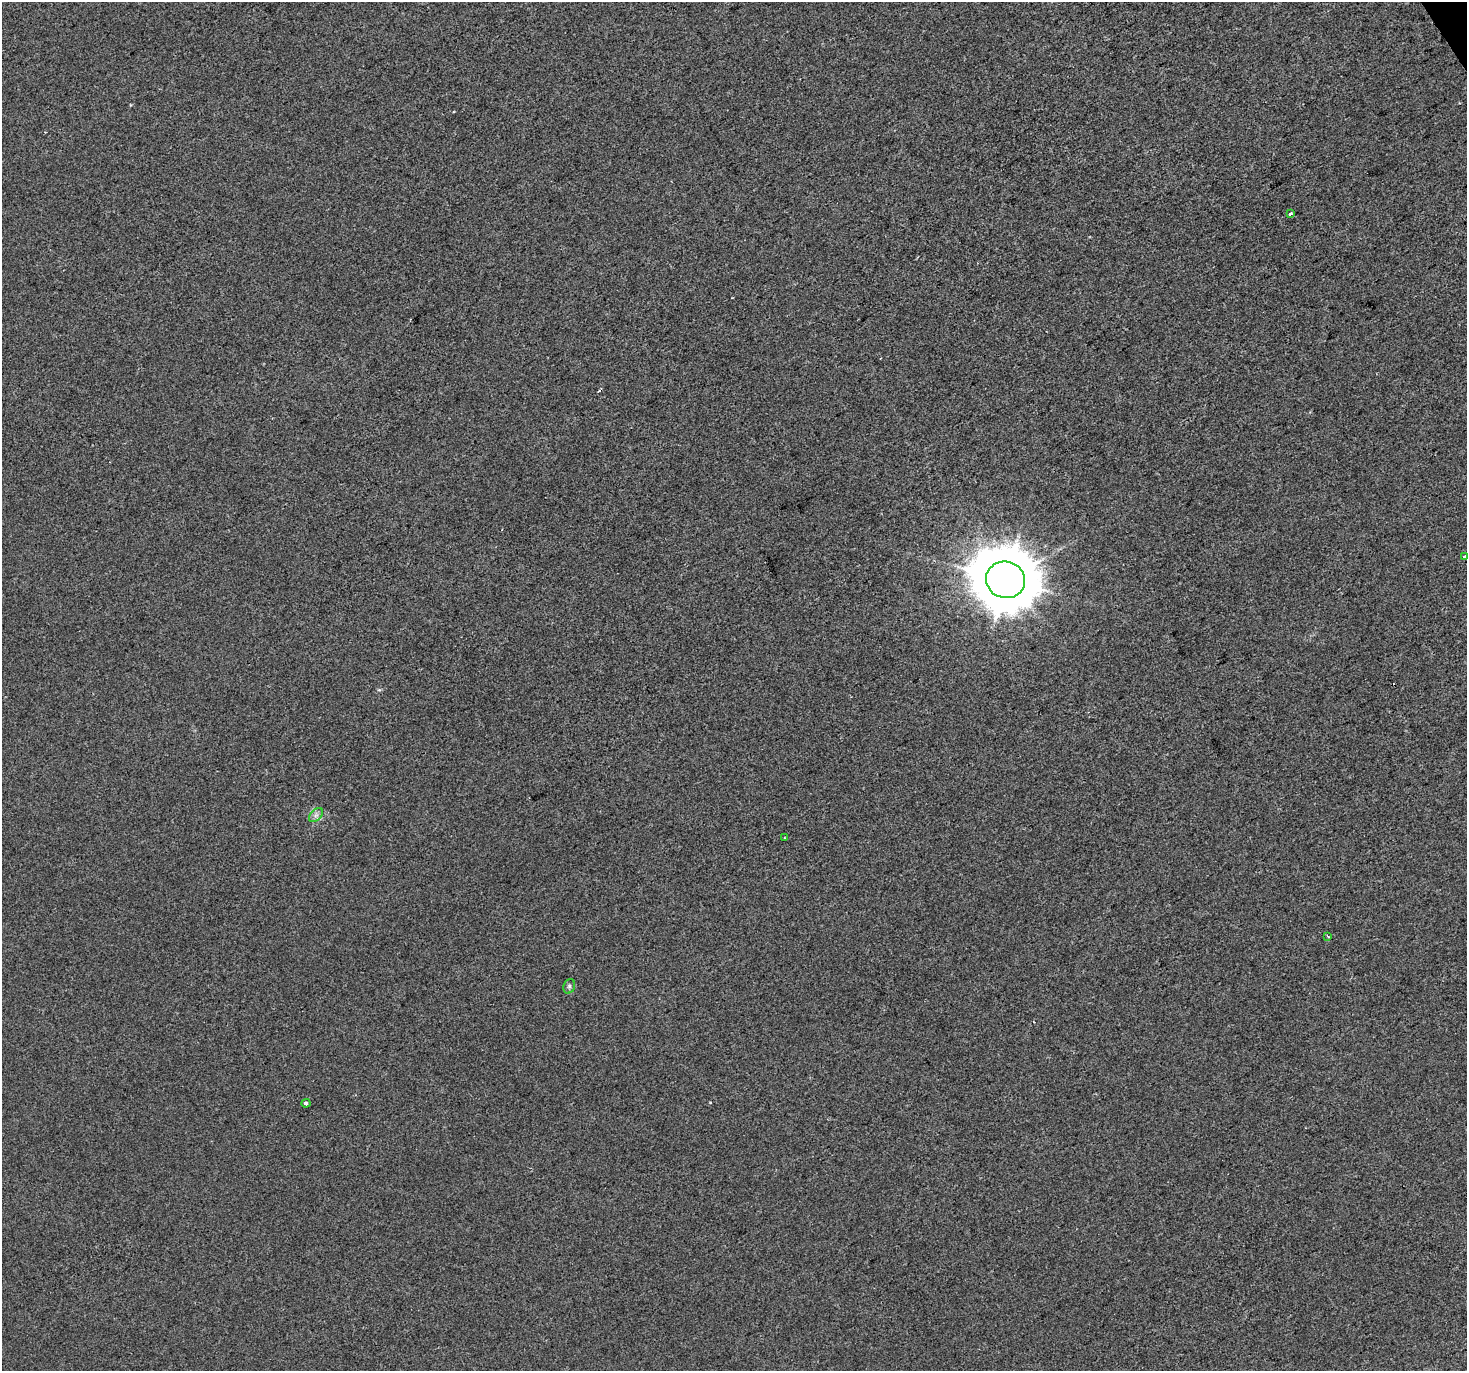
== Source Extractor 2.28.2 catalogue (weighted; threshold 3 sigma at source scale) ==
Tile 10 of 4 x 4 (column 2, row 3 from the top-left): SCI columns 1468-2932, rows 1545-2913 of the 5862 x 5765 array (HDU 1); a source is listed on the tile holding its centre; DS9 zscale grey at full resolution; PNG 1469 x 1373 px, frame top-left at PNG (2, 2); each listed source drawn as its Kron ellipse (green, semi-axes under 4 px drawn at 4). Shown black and unused: <1% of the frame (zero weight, under 2 of 3 exposures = <1% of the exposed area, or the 3 px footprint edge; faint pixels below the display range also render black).
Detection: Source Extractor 2.28.2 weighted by HDU 2 'WHT'; one run over the whole footprint, this tile lists its part. Background -8.44e-04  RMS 0.0056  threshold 0.025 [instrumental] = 3 sigma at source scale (4.5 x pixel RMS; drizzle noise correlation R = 1.50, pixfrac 1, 0.0396/0.0396 arcsec/px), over >= 5 px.
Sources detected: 10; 2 cosmic-ray / hot-pixel residue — neither listed nor drawn; the other 8 listed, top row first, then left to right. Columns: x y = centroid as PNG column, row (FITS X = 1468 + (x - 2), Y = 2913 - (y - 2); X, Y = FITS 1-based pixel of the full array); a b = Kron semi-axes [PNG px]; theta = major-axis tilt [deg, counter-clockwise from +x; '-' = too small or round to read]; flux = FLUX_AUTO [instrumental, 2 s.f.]
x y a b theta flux
1290 214 4 3 - 1.7
1464 557 3 3 - 4.6
1006 580 20 18 -18 3500
316 815 8 5 45 1.8
784 838 3 2 - 0.4
1328 936 3 2 - 1
569 986 7 5 69 1.2
306 1103 4 4 - 1.1